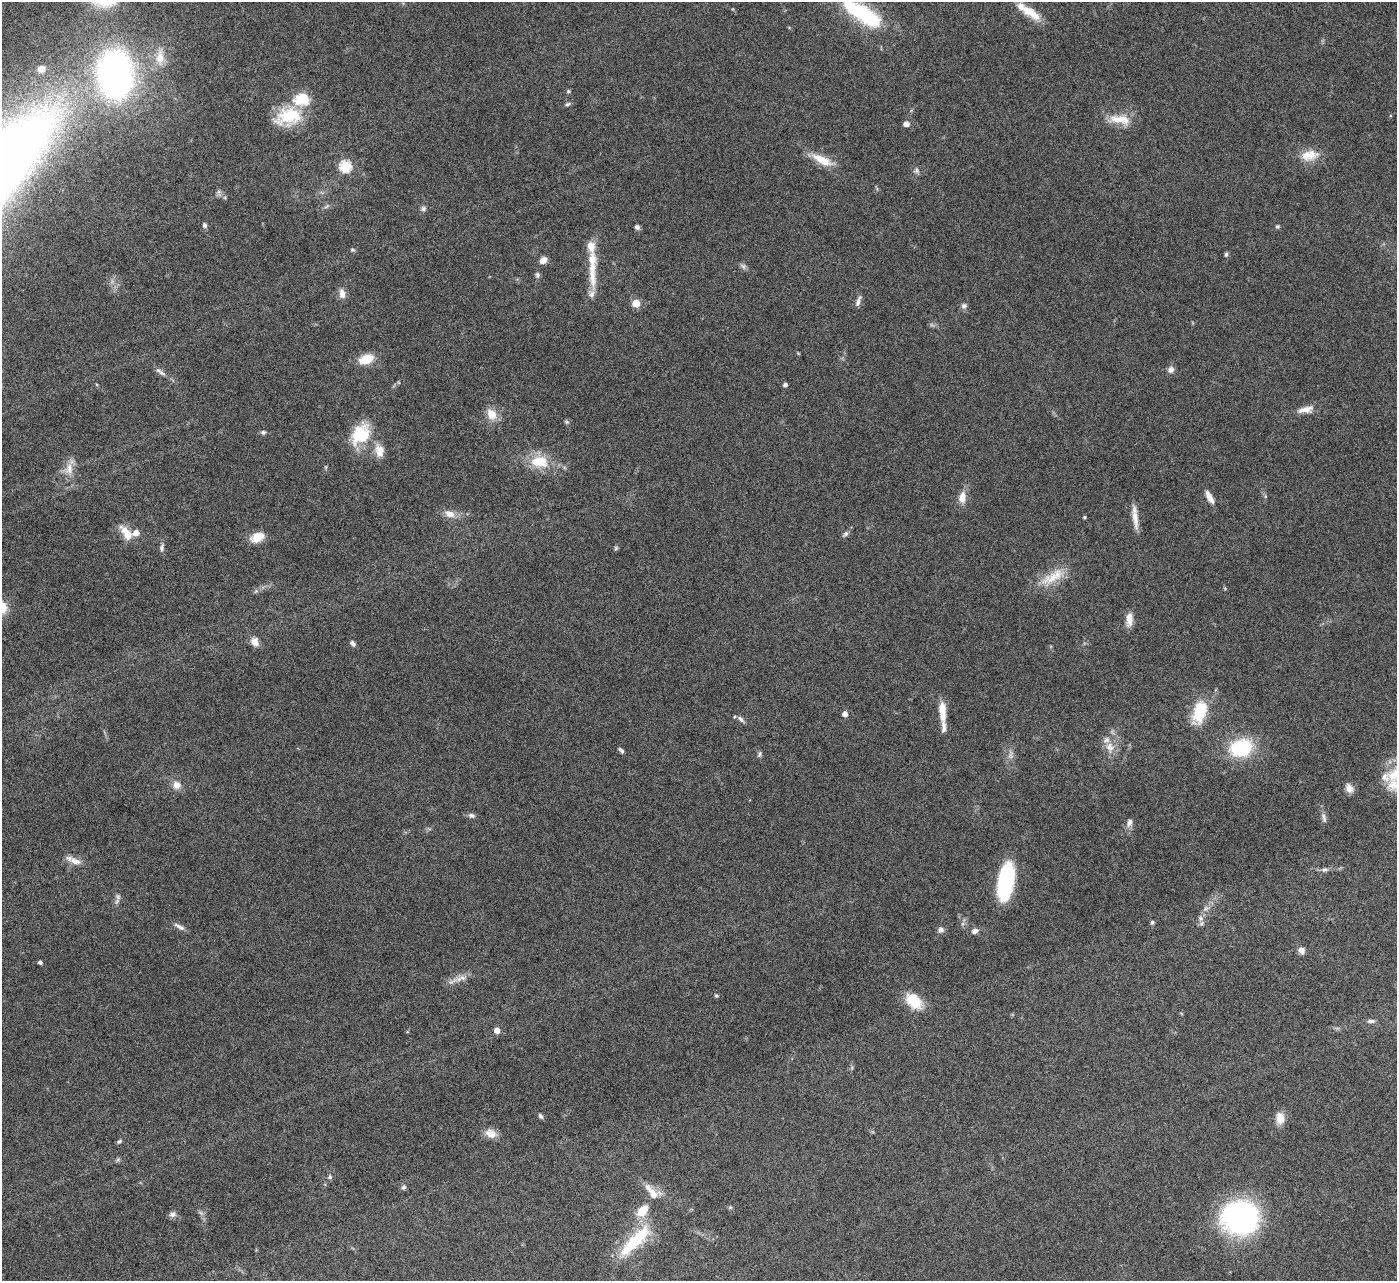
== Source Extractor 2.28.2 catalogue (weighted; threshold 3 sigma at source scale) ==
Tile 7 of 4 x 4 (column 3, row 2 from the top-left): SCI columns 2793-4187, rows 2851-4129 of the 5582 x 5570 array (HDU 1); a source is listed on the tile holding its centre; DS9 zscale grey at full resolution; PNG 1399 x 1283 px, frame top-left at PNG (2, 2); no overlay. Nothing masked; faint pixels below the display range render black.
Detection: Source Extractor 2.28.2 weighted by HDU 2 'WHT'; one run over the whole footprint, this tile lists its part. Background 0.106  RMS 0.0064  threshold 0.0264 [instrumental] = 3 sigma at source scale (4.09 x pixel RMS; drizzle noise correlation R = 1.36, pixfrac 0.8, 0.05/0.05 arcsec/px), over >= 5 px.
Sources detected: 105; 2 too faint to see at this stretch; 2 inside a brighter object's white glare — not listed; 7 inside a brighter listed object's ellipse — not listed separately; the other 94 listed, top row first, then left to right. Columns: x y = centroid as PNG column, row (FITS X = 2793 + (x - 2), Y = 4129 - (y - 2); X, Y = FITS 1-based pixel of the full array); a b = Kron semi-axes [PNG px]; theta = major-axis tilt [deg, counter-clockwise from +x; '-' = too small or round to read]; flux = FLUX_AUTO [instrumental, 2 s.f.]
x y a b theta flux
859 11 39 15 -29 45
1029 11 35 9 -33 11
160 57 20 12 88 9
41 69 7 7 - 4.6
115 75 41 30 -87 210
568 91 5 5 - 0.75
567 104 7 4 26 1.1
288 116 34 21 15 24
1120 119 31 11 -7 11
906 124 5 4 - 4.5
1309 155 24 13 10 9.9
822 160 27 9 -27 12
345 166 6 6 - 57
917 171 7 6 - 1.5
423 209 7 6 - 1.5
205 225 6 5 - 1.4
1277 226 6 4 20 0.82
637 227 6 5 - 1.5
352 250 6 5 - 0.82
1226 254 6 5 - 1.1
543 260 8 6 46 3.9
592 267 51 9 90 17
537 275 8 6 -89 1.4
342 293 14 8 -81 3.5
858 301 15 5 70 2.5
636 303 5 5 - 18
964 306 8 7 - 1.9
366 359 17 9 18 12
158 370 11 5 -40 2.1
1171 370 9 8 - 2.5
785 385 4 4 - 1.8
1305 409 21 8 12 5.3
491 414 16 12 -64 7.2
567 422 6 5 - 0.94
263 432 7 5 -9 1.3
361 434 27 20 55 24
379 451 17 11 -79 6.7
539 461 25 16 -5 16
69 468 17 11 83 6.5
962 497 12 8 79 5.9
1209 497 16 6 -61 4.5
450 514 15 9 -14 4.9
1085 517 4 3 - 0.75
1135 518 29 7 -83 6.1
127 533 20 9 -54 8.9
845 534 8 6 34 1.4
257 537 16 10 25 8.3
162 548 10 6 80 1.8
616 548 6 5 - 0.85
1053 577 38 13 30 14
1129 619 17 8 88 5
255 642 12 9 -54 4.3
353 643 7 5 -53 1.6
942 711 23 7 -86 9.3
1200 711 20 12 75 26
845 714 5 5 - 3.6
741 719 10 5 -46 1.8
1110 747 14 11 -61 6
1240 748 21 16 17 39
621 750 8 4 -46 1.3
760 754 8 5 62 1.1
177 785 10 9 - 4.3
1349 788 11 8 -62 3.9
471 816 9 6 -20 1.7
1323 816 11 6 -79 2.2
1130 822 10 7 71 2.7
75 861 18 9 -21 5
1324 870 8 5 6 1.5
1006 882 32 13 81 59
118 897 8 6 -64 1.7
1201 919 9 6 -84 2.3
1152 922 5 4 - 1
179 927 16 5 -29 2.6
941 930 7 6 - 2.3
975 931 9 7 30 2.2
1301 951 8 7 - 3.1
40 962 4 4 - 1.5
460 978 19 7 16 4.7
716 996 4 4 - 0.92
914 1000 20 13 -46 16
1371 1021 11 5 0 1.8
497 1030 5 5 - 4.8
541 1116 7 5 -55 1.3
1280 1118 15 10 -87 6
491 1133 15 11 -30 5.5
119 1142 6 5 - 1.1
118 1159 6 5 - 0.96
330 1177 6 5 - 1.1
404 1187 7 6 - 1.2
653 1194 19 14 -38 8.2
642 1210 17 11 48 10
173 1214 9 7 3 2.3
1240 1217 35 33 11 110
638 1239 66 16 42 34
Isophote crosses this tile's border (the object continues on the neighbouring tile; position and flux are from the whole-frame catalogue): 1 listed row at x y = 859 11